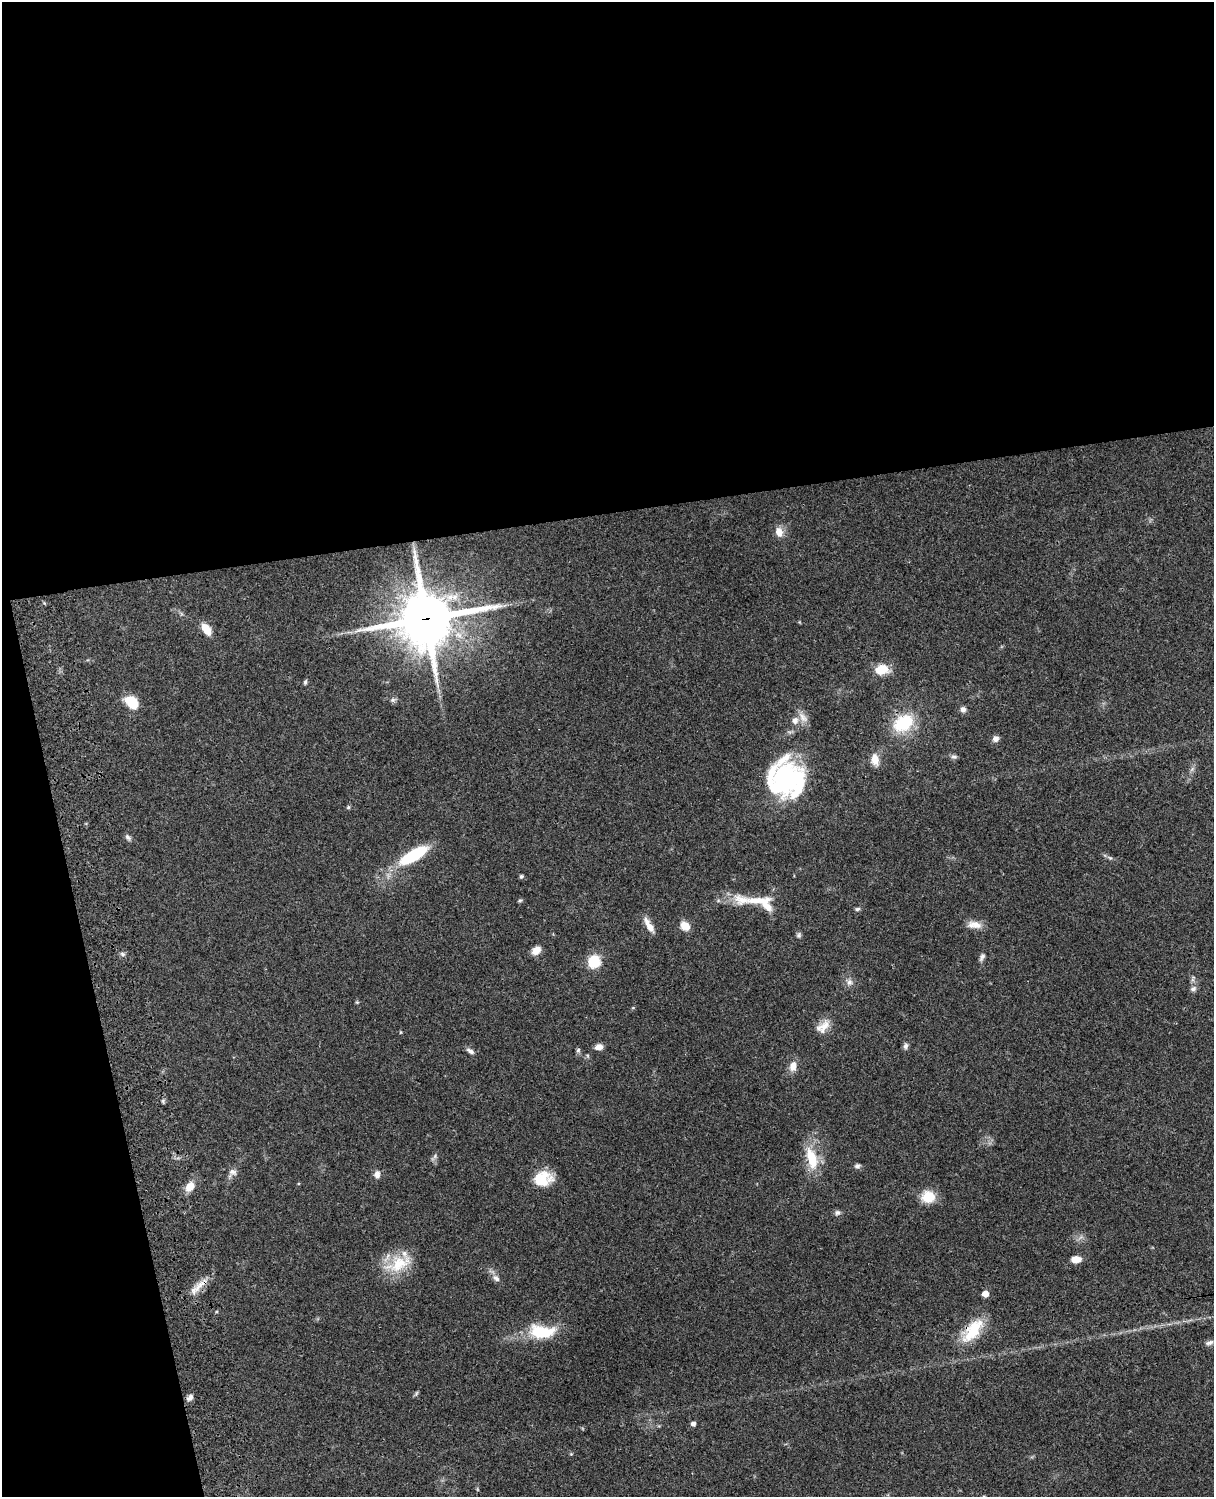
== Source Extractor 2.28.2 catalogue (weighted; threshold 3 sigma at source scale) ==
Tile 1 of 4 x 3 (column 1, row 1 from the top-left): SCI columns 121-1332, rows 3267-4761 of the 5085 x 4925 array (HDU 1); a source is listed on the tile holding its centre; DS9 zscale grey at full resolution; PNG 1216 x 1499 px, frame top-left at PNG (2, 2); no overlay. Shown black and unused: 39% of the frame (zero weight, under 3 of 4 exposures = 6% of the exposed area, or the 3 px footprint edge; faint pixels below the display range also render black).
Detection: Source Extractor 2.28.2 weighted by HDU 2 'WHT'; one run over the whole footprint, this tile lists its part. Background 0.0895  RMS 0.0062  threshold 0.0278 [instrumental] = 3 sigma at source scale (4.5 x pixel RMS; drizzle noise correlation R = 1.50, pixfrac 1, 0.05/0.05 arcsec/px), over >= 5 px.
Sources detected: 70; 1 inside a brighter object's white glare — not listed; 4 inside a brighter listed object's ellipse — not listed separately; the other 65 listed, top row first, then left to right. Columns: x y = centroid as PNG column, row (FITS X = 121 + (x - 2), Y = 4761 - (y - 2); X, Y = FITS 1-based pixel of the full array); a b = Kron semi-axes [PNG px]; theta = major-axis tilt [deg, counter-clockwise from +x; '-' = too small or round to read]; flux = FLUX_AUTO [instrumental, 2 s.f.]
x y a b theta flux
779 532 12 8 -75 5.8
426 619 20 19 - 3000
206 629 14 8 -56 8.4
881 669 14 10 7 12
305 682 6 4 75 1.1
393 700 7 5 20 1.4
132 702 14 9 -43 16
963 709 7 7 - 2.3
803 717 17 9 -52 4.7
904 723 22 16 33 28
995 739 7 7 - 2.8
954 757 8 6 -9 1.6
875 760 13 8 -82 6.7
1192 769 7 5 47 1.4
784 781 37 35 -25 84
348 807 6 5 - 0.85
128 837 9 6 -51 1.6
413 855 30 10 31 41
1110 858 6 5 - 1
521 876 5 5 - 1.1
520 900 6 4 1 0.83
758 901 42 10 3 15
857 909 7 5 11 1.2
974 925 19 9 -8 5.7
649 926 20 7 -60 6
685 926 9 8 - 7.9
799 935 8 6 66 1.3
536 950 11 8 46 4.8
122 954 7 5 -23 1.3
982 957 11 6 61 1.9
594 961 15 13 64 14
849 982 10 8 73 2.8
1193 989 9 7 33 2.2
357 1002 5 4 - 0.67
633 1008 5 3 - 0.56
824 1026 23 11 61 7.2
400 1032 5 3 - 0.54
905 1046 8 6 67 1.9
598 1047 7 6 - 4.6
578 1050 7 6 - 1.2
470 1051 11 6 -31 2.3
793 1066 12 9 73 5.5
163 1101 6 4 -73 0.93
435 1156 7 4 72 1.3
812 1158 29 13 -74 19
857 1166 7 6 - 1.7
232 1173 14 10 44 3.5
377 1174 9 7 -89 3.1
543 1179 22 17 10 15
190 1187 8 7 - 9.6
928 1197 16 14 -3 12
837 1213 8 7 - 1.8
1076 1259 10 6 1 6.7
399 1264 40 19 25 22
496 1278 12 7 -48 3
199 1286 35 7 42 7.7
985 1294 5 5 - 7.9
972 1331 34 16 50 22
541 1332 30 14 -5 27
1209 1343 11 5 19 1.9
416 1393 6 4 71 0.92
190 1398 10 7 50 2.3
693 1424 4 4 - 2.7
571 1454 4 4 - 0.58
984 1496 5 3 - 0.51
Overlapping masked pixels (flux is a lower limit): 3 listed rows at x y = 426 619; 199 1286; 972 1331
Isophote crosses this tile's border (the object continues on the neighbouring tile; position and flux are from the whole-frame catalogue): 1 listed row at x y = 984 1496